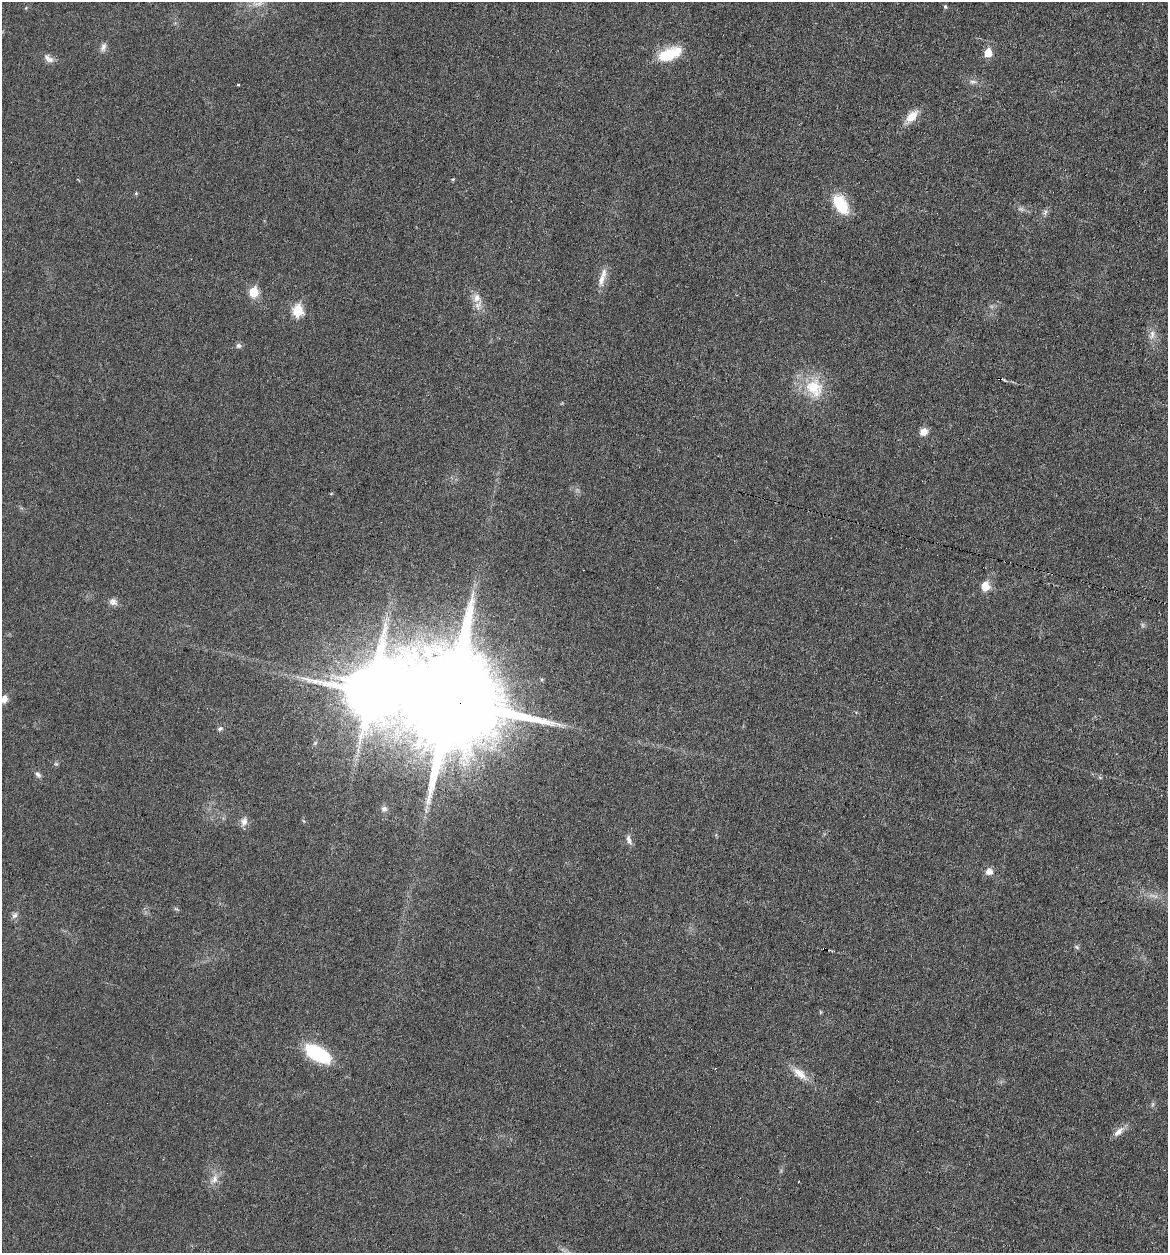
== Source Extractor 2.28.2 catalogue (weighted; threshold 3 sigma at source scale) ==
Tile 6 of 4 x 4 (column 2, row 2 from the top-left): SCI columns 1285-2450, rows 2505-3755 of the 5027 x 5007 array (HDU 1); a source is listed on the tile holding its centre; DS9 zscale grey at full resolution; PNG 1170 x 1255 px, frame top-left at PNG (2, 2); no overlay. Shown black and unused: <1% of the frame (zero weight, under 3 of 6 exposures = <1% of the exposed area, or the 3 px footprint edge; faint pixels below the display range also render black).
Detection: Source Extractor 2.28.2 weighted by HDU 2 'WHT'; one run over the whole footprint, this tile lists its part. Background 0.0454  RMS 0.0044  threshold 0.0179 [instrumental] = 3 sigma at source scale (4.09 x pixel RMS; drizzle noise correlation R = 1.36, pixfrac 0.8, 0.05/0.05 arcsec/px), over >= 5 px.
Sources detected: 48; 2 too faint to see at this stretch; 1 inside a brighter object's white glare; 2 cosmic-ray / hot-pixel residue — not listed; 1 inside a brighter listed object's ellipse — not listed separately; the other 42 listed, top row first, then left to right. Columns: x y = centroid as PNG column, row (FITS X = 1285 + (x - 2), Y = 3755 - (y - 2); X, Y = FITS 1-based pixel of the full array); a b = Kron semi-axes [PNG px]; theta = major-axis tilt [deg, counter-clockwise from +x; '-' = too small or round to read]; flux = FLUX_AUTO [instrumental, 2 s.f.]
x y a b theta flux
945 7 5 4 - 0.69
103 47 13 7 69 1.8
988 53 6 6 - 8.3
669 54 30 14 21 14
49 59 15 7 -33 2.4
973 82 10 5 3 1.4
238 85 3 2 - 0.4
912 116 19 10 46 5.4
453 179 5 4 - 0.43
136 193 5 4 - 0.49
840 204 16 9 -58 22
1021 209 9 5 -18 1.2
1045 212 9 5 70 1.2
601 279 19 9 81 3.8
254 292 6 6 - 15
477 298 15 11 80 3.8
298 311 7 6 - 23
1152 335 16 7 79 2.7
238 346 8 7 - 1.1
814 388 29 23 -56 16
923 432 10 9 - 2.9
985 586 6 6 - 11
113 602 11 9 -25 2.1
542 679 5 4 - 0.53
4 699 10 8 65 3
450 700 29 27 -30 13000
220 729 7 5 19 0.87
56 764 6 5 - 0.64
38 774 9 6 -41 1.3
1100 777 6 4 -3 0.54
384 809 8 6 -3 1.3
244 821 13 9 74 2.4
629 840 13 6 -68 1.8
989 871 9 9 - 2.8
176 909 7 4 -19 0.59
14 915 9 7 55 1.5
1077 947 7 5 -23 0.73
317 1054 32 15 -30 23
800 1073 22 10 -42 5.4
1153 1104 7 4 89 0.7
1118 1132 17 8 45 3
214 1179 13 8 64 3.1
Overlapping masked pixels (flux is a lower limit): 1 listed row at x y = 450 700
Isophote crosses this tile's border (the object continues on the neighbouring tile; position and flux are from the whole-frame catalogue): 1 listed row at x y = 4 699